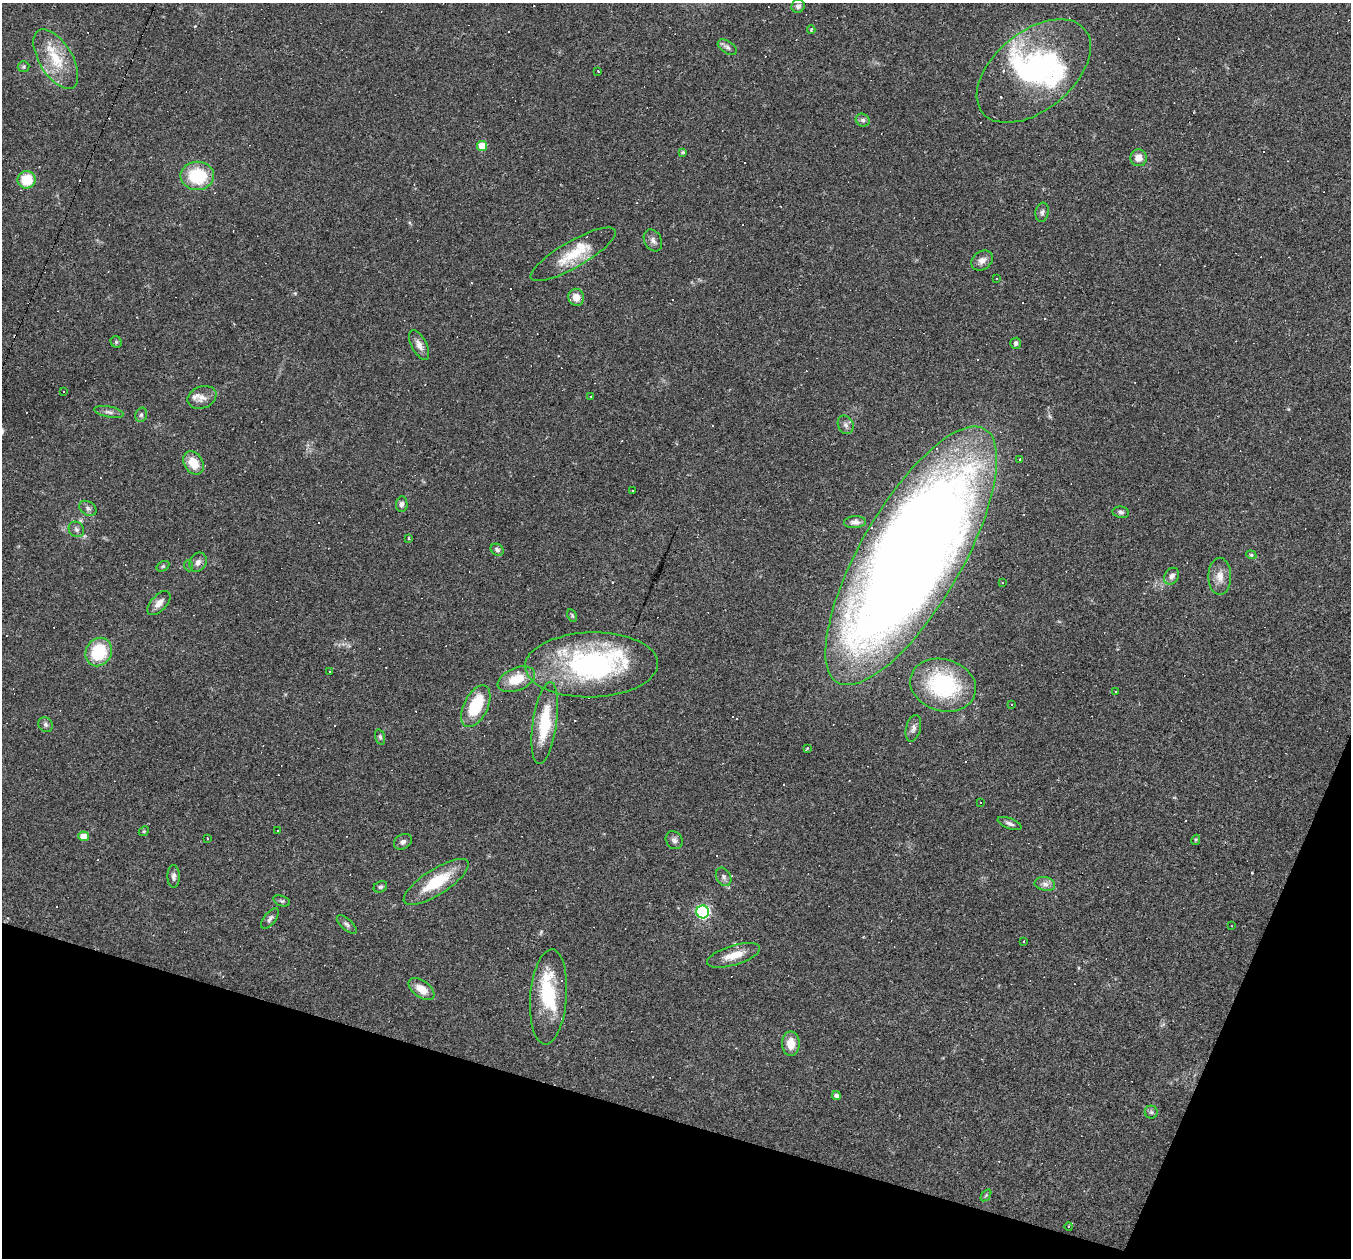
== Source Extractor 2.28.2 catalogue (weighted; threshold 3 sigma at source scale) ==
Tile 15 of 4 x 4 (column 3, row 4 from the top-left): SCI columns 2701-4049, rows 262-1517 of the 5399 x 5416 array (HDU 1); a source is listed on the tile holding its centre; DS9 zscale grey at full resolution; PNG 1353 x 1260 px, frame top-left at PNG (2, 3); each listed source drawn as its Kron ellipse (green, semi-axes under 4 px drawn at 4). Shown black and unused: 15% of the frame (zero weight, under 2 of 3 exposures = <1% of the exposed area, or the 3 px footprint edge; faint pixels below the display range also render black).
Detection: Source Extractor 2.28.2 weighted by HDU 2 'WHT'; one run over the whole footprint, this tile lists its part. Background 0.0351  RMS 0.0048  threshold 0.0214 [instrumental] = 3 sigma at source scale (4.5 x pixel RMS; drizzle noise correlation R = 1.50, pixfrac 1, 0.05/0.05 arcsec/px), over >= 5 px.
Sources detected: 144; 3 inside a brighter object's white glare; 45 cosmic-ray / hot-pixel residue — neither listed nor drawn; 7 inside a brighter listed object's ellipse — not listed separately; the other 89 listed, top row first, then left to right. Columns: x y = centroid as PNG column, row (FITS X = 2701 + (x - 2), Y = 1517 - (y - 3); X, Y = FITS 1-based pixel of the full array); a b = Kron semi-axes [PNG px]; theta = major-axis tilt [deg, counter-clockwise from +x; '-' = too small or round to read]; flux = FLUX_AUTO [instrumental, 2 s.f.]
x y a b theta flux
798 6 7 6 - 1.3
811 30 4 3 - 0.82
727 47 10 6 -33 1.4
56 59 33 16 -59 17
24 67 6 5 - 0.75
1034 71 66 39 39 83
598 72 3 2 - 0.65
863 120 7 6 - 1.3
482 146 5 5 - 13
683 152 4 3 - 0.75
1139 158 8 8 - 4.1
197 176 17 14 -1 22
26 180 9 8 - 13
1042 212 10 6 78 1.4
653 240 11 8 -61 2.1
573 254 49 13 30 16
982 260 11 9 37 2.9
997 278 2 2 - 0.29
576 297 8 8 - 4.2
116 342 6 5 - 0.72
1016 343 5 5 - 1.2
419 345 16 7 -62 3
64 392 2 2 - 0.4
591 396 2 2 - 0.49
202 397 15 11 22 3.8
109 412 15 5 -11 1.9
141 415 7 5 74 1.2
846 425 9 7 -64 1.8
1019 459 2 2 - 0.37
193 463 12 9 -55 8.7
632 491 3 2 - 0.51
402 504 8 5 84 1.7
88 508 9 6 -33 1.6
1121 512 8 6 -12 1.2
855 522 11 6 3 2
76 529 8 7 - 1.5
409 538 3 3 - 0.47
497 550 7 5 -34 1.2
1251 555 5 4 - 0.64
911 556 146 50 60 1000
198 562 10 8 59 2.4
163 566 7 4 30 0.72
189 566 5 3 - 0.58
1172 576 9 7 58 1.7
1220 576 18 11 90 4.8
1002 582 3 2 - 0.49
159 603 15 7 47 3.5
572 615 7 4 -64 0.67
99 652 15 12 59 23
591 665 66 32 1 88
330 671 2 2 - 0.33
516 679 20 11 23 12
943 685 33 26 -16 50
1116 692 3 2 - 0.48
1012 704 3 2 - 0.28
476 706 22 12 64 23
545 723 41 12 82 22
46 725 8 6 -50 1.2
913 728 13 7 75 2
380 737 8 5 -75 0.91
807 748 3 3 - 0.47
980 802 2 2 - 0.35
1010 823 13 5 -20 1.6
277 830 3 2 - 0.38
144 831 5 4 - 0.52
84 836 5 5 - 6.9
207 838 3 2 - 0.37
674 840 9 8 - 1.8
1196 840 5 4 - 0.52
403 842 9 7 32 1.5
174 876 11 6 -89 1.7
724 877 10 7 -60 1.7
436 882 38 12 32 18
1045 884 10 6 -10 2.2
380 887 7 5 27 0.93
282 901 9 5 -18 0.95
703 912 6 6 - 87
270 918 12 6 52 1.5
347 924 12 5 -42 1.4
1232 926 3 2 - 0.34
1024 941 3 2 - 0.71
733 955 27 9 17 7.4
422 989 15 8 -37 6.3
548 997 48 18 86 25
791 1044 12 8 -89 6.2
836 1096 5 4 - 1.8
1151 1112 6 6 - 0.98
986 1195 7 4 55 0.69
1069 1226 4 3 - 0.59